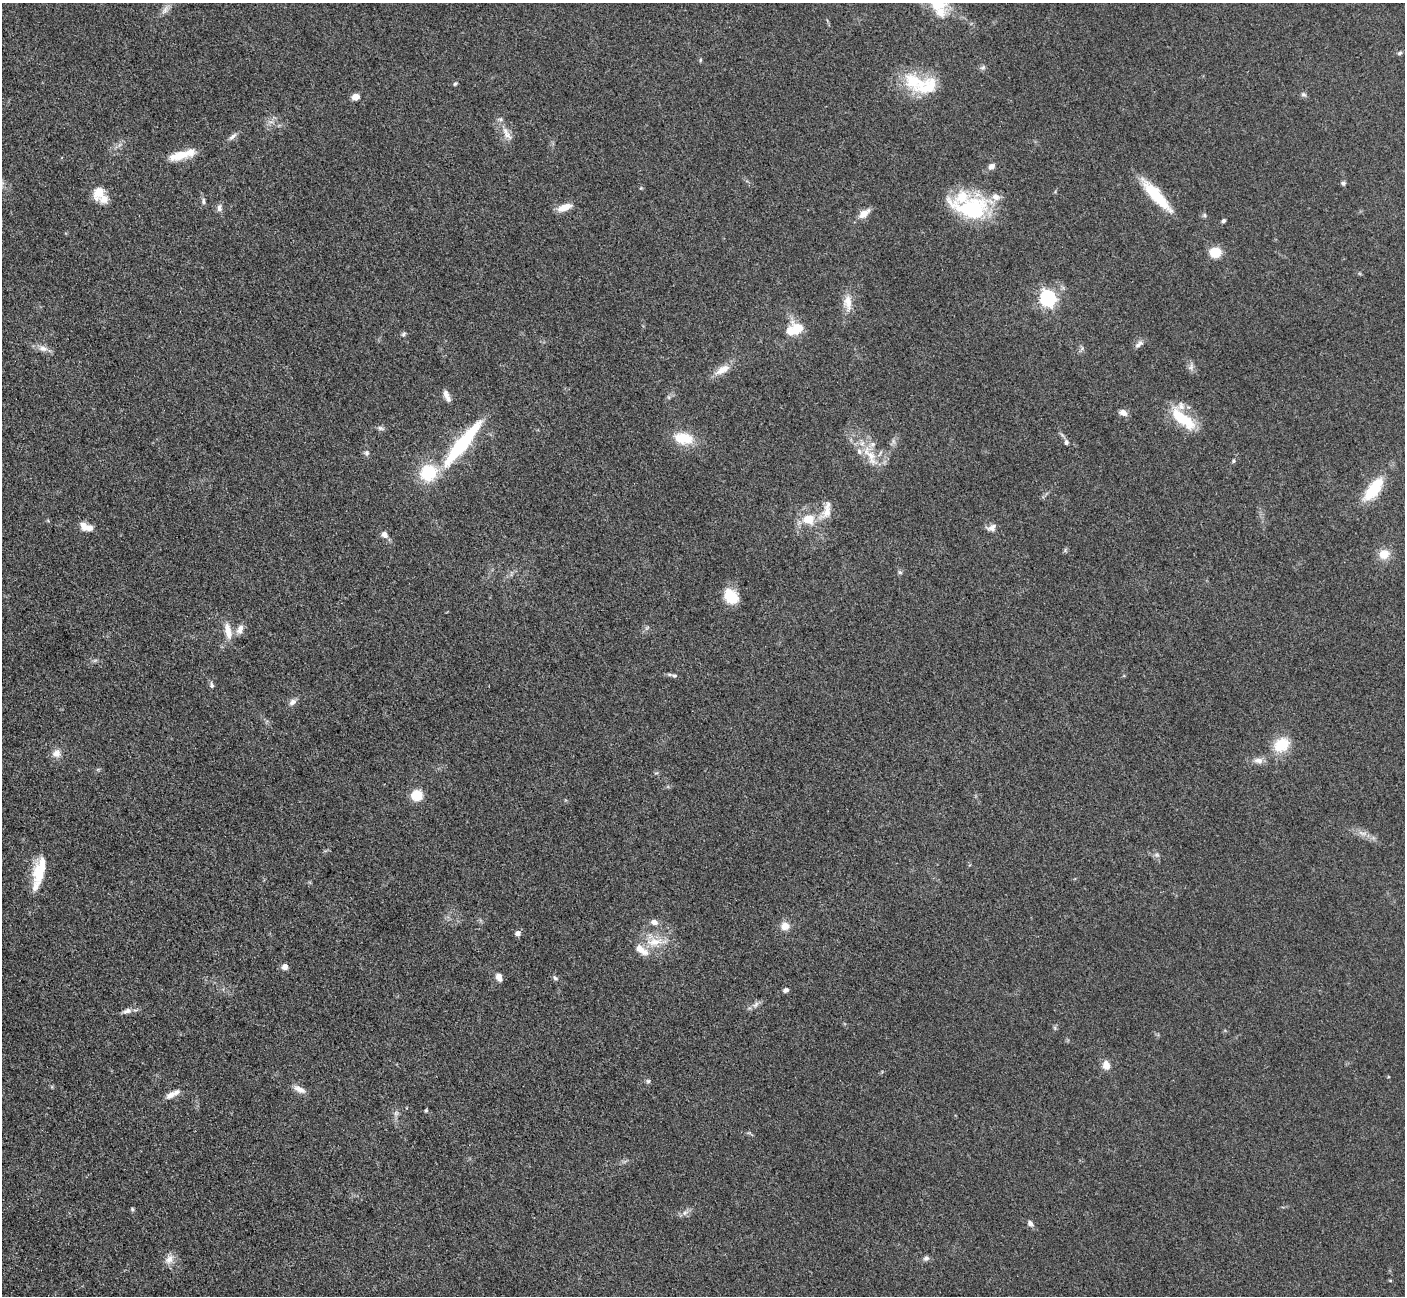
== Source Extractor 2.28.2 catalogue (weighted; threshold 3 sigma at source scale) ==
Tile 7 of 4 x 4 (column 3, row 2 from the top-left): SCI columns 2827-4229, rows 2885-4178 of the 5699 x 5661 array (HDU 1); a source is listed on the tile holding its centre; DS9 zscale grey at full resolution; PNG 1407 x 1298 px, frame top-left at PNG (2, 3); no overlay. Shown black and unused: <1% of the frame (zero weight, under 3 of 5 exposures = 4% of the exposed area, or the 3 px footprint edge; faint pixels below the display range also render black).
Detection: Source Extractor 2.28.2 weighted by HDU 2 'WHT'; one run over the whole footprint, this tile lists its part. Background 0.0529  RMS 0.0055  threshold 0.0249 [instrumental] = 3 sigma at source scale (4.5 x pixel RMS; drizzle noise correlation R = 1.50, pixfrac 1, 0.05/0.05 arcsec/px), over >= 5 px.
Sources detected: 102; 3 inside a brighter object's white glare — not listed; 14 inside a brighter listed object's ellipse — not listed separately; the other 85 listed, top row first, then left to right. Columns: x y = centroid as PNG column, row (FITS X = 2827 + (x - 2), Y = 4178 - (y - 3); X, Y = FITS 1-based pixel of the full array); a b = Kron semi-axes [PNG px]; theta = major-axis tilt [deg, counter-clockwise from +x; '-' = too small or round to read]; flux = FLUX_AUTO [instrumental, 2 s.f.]
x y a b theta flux
937 3 36 20 -56 24
165 10 13 7 64 3
1400 53 7 4 27 0.96
700 60 5 3 - 0.59
917 81 43 22 -6 25
455 84 5 4 - 0.74
1303 94 7 5 -17 1.2
355 97 7 6 - 4.6
507 133 24 7 -58 5.1
232 136 14 5 42 2.1
182 155 33 9 15 11
991 166 9 7 32 2.4
1343 183 6 5 - 1.1
98 192 18 13 72 8.1
1156 195 42 10 -48 23
203 201 8 5 -88 1.4
564 207 17 8 20 6.1
219 208 11 6 90 2.1
971 208 46 24 -6 50
864 213 15 8 38 5.4
1204 215 6 5 - 0.91
1224 221 5 4 - 1.2
1215 252 10 9 - 13
1048 298 7 6 - 160
848 303 24 10 -84 7.2
798 328 16 11 -40 11
403 334 7 5 42 1
1139 344 13 6 38 2.3
43 348 12 8 -21 3.6
1191 366 10 5 79 1.9
722 370 22 9 30 6.8
447 396 16 6 -65 3
1123 412 10 7 -22 3
1183 419 35 13 -39 21
380 428 8 6 -16 1.4
683 438 23 13 -9 15
893 441 7 4 -72 1.2
1066 442 6 5 - 1.5
463 443 71 13 51 44
367 453 7 6 - 1.4
870 456 37 12 -59 14
1233 461 6 5 - 0.89
1373 489 25 10 53 25
827 512 26 12 45 8.2
808 519 15 11 0 11
84 525 12 8 -69 3.9
992 528 13 8 16 3
385 535 9 7 -44 2.9
1384 554 12 11 - 7.5
900 572 6 5 - 0.99
733 597 19 13 13 11
240 629 13 8 66 3.7
228 631 22 8 -79 6.7
674 676 8 5 -15 1.2
212 685 9 5 -82 1.4
292 702 11 7 36 2.5
1281 745 18 13 31 16
56 753 11 10 - 4.1
1258 760 13 8 -5 3.5
417 795 10 9 - 13
1363 833 14 5 -16 3.4
1157 855 6 5 - 1.2
39 874 27 15 -70 13
654 922 9 7 -18 3.1
785 926 11 10 - 4.8
518 933 5 5 - 2.9
654 942 27 11 7 11
285 967 7 7 - 2.6
499 977 8 5 -61 4.1
555 978 8 5 -36 1.2
786 990 7 5 22 1.6
756 1005 11 6 49 2.1
127 1011 13 7 17 2.7
1106 1065 11 9 -71 4.9
648 1081 6 5 - 1
299 1089 18 8 -26 4
170 1095 13 8 31 3.7
426 1110 4 3 - 0.91
396 1113 6 6 - 1.5
132 1209 5 5 - 0.83
685 1213 8 6 68 2
1030 1223 9 7 -47 1.9
926 1258 8 6 23 1.6
169 1259 15 10 49 4.1
1390 1280 5 3 - 0.49
Isophote crosses this tile's border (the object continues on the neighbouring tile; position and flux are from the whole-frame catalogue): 1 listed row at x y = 937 3